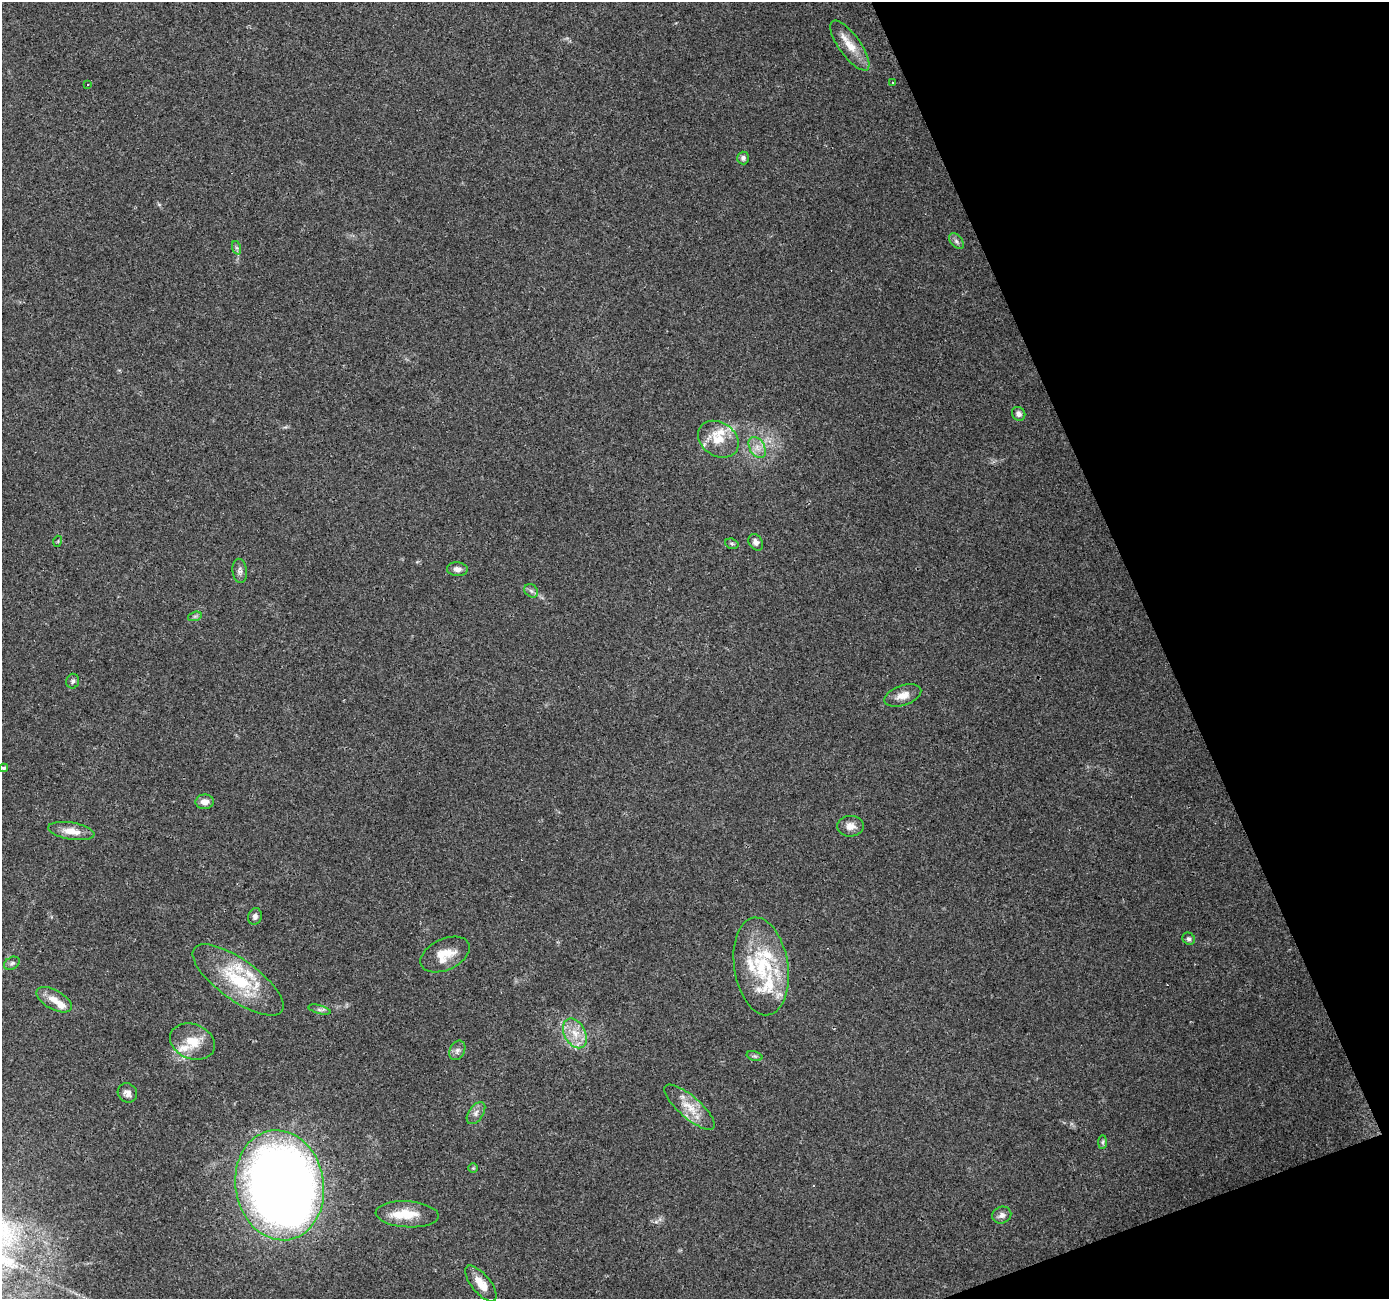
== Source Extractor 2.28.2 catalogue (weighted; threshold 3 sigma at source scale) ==
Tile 12 of 4 x 4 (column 4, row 3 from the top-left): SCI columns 4162-5548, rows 1373-2669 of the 5548 x 5393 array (HDU 1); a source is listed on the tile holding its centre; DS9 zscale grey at full resolution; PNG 1391 x 1301 px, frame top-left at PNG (2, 2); each listed source drawn as its Kron ellipse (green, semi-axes under 4 px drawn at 4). Shown black and unused: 19% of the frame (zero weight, under 3 of 4 exposures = <1% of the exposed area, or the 3 px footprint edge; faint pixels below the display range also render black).
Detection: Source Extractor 2.28.2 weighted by HDU 2 'WHT'; one run over the whole footprint, this tile lists its part. Background 0.0248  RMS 0.0038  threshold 0.017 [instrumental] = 3 sigma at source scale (4.5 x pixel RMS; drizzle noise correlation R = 1.50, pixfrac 1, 0.0396/0.0396 arcsec/px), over >= 5 px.
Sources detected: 58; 1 inside a brighter object's white glare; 4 cosmic-ray / hot-pixel residue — neither listed nor drawn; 10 inside a brighter listed object's ellipse — not listed separately; the other 43 listed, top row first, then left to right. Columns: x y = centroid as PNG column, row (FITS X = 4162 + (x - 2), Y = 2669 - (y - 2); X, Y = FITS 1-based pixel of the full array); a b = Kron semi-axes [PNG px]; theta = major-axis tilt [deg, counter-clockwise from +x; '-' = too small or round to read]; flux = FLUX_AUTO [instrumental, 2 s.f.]
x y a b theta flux
850 46 30 11 -54 6.6
893 83 3 2 - 0.67
88 84 3 3 - 1.7
743 158 6 6 - 1.1
956 241 9 5 -49 1.1
237 248 7 4 -71 0.68
1019 414 7 6 - 1.5
718 439 22 16 -34 8.4
757 447 11 7 -60 2.8
58 541 5 3 - 0.36
756 542 9 6 -57 1.5
732 544 7 5 -17 0.67
457 569 10 7 -5 1.9
240 571 12 7 -83 1.5
531 591 7 6 - 1
195 616 7 4 18 0.73
73 681 7 6 - 0.92
903 695 19 10 19 3.9
4 768 4 4 - 0.82
205 802 9 7 5 2.6
851 826 13 10 4 3
71 831 23 8 -9 5.2
255 916 8 7 - 1.2
1189 939 6 5 - 0.91
445 955 26 15 25 7.5
12 963 8 6 30 0.92
761 966 49 27 -81 29
238 980 54 20 -36 24
54 1000 19 9 -29 4.1
319 1010 11 3 -14 0.91
575 1033 16 10 -62 5.5
192 1042 23 17 -21 8.5
457 1050 10 7 62 1.5
755 1056 8 4 -14 0.71
127 1093 10 9 - 2.1
690 1107 32 11 -41 7.4
476 1113 12 7 55 1.9
1103 1142 7 4 89 0.67
473 1168 4 4 - 0.45
280 1185 55 44 -80 640
407 1214 31 13 -4 9.6
1002 1215 10 8 22 1.8
481 1284 22 9 -51 5.2